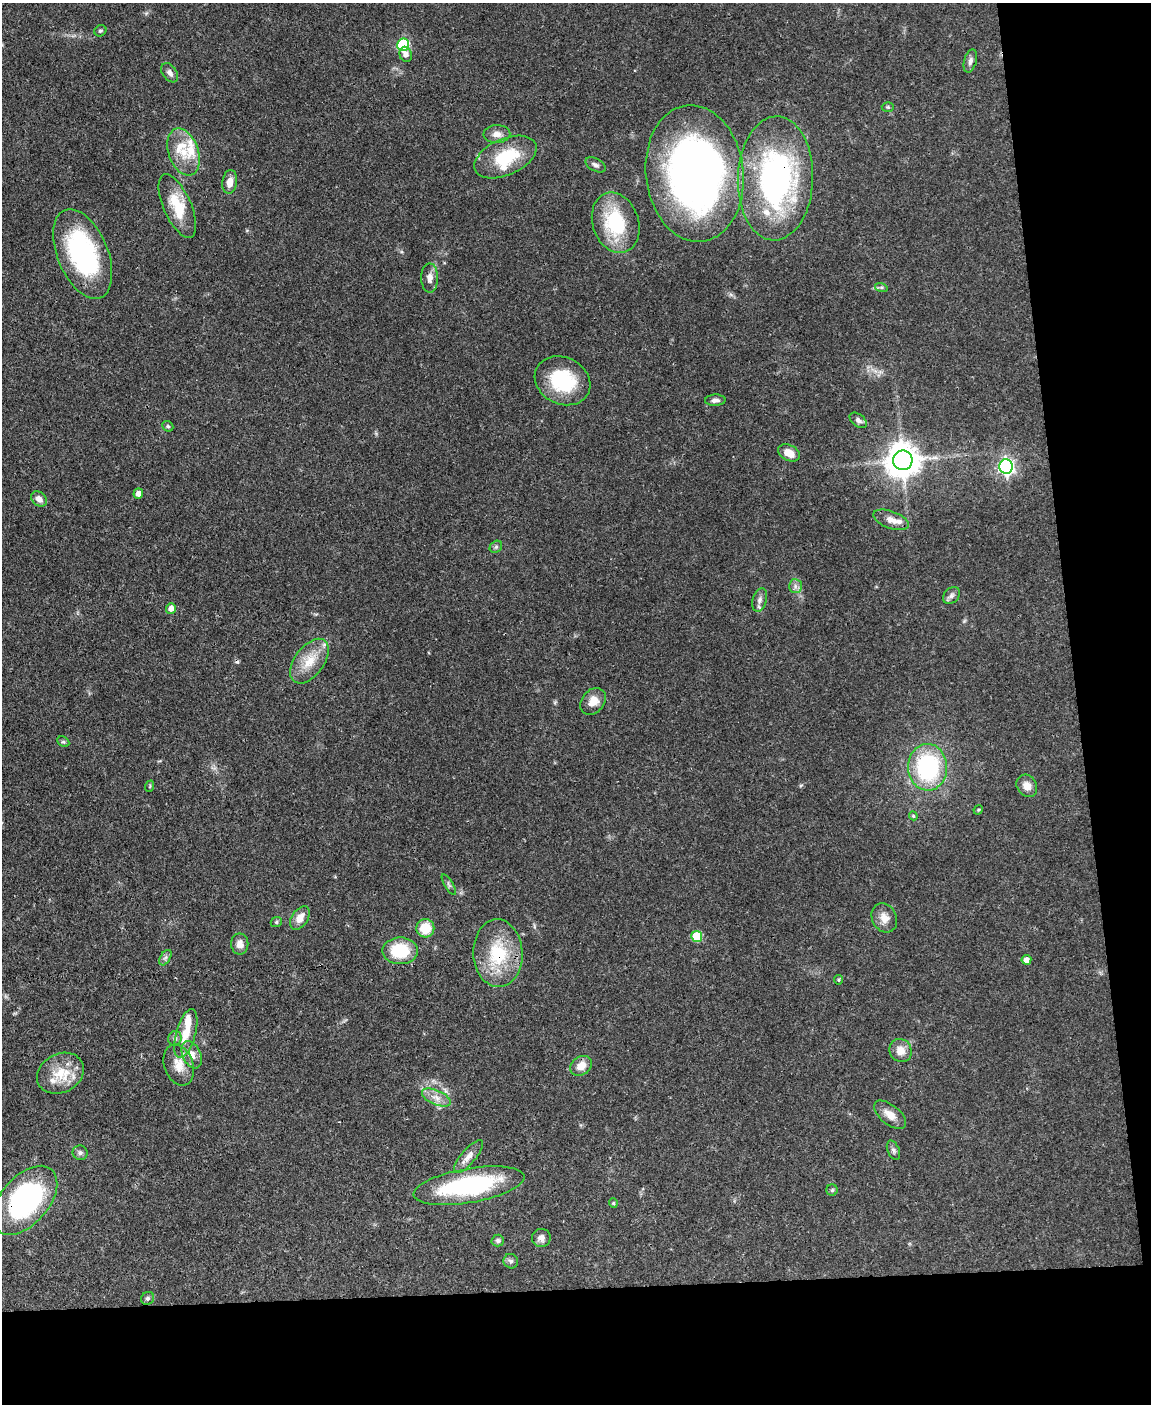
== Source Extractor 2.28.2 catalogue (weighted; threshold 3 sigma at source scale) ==
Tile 12 of 4 x 3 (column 4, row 3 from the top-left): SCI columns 3447-4595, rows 238-1639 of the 4595 x 4572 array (HDU 1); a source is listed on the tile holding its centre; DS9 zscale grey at full resolution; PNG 1153 x 1406 px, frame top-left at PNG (2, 3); each listed source drawn as its Kron ellipse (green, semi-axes under 4 px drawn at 4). Shown black and unused: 15% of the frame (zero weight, under 3 of 4 exposures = <1% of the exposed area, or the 3 px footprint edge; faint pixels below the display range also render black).
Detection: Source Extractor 2.28.2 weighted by HDU 2 'WHT'; one run over the whole footprint, this tile lists its part. Background 0.106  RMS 0.0043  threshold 0.0191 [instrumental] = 3 sigma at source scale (4.5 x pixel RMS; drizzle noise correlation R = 1.50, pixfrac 1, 0.05/0.05 arcsec/px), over >= 5 px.
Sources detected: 82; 1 cosmic-ray / hot-pixel residue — neither listed nor drawn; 8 inside a brighter listed object's ellipse — not listed separately; the other 73 listed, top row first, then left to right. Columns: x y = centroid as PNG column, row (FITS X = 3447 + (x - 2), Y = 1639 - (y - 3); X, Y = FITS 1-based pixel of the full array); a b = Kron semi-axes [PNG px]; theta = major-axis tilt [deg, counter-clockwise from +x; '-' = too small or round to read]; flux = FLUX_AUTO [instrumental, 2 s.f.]
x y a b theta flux
100 31 6 5 - 0.72
403 45 6 6 - 37
406 54 7 6 - 2.3
970 61 12 6 75 1.7
170 73 11 7 -55 1.9
888 107 6 5 - 0.7
497 134 13 9 1 3
184 152 24 15 -70 10
505 157 33 18 24 20
595 165 11 6 -29 1.4
695 173 68 49 -83 230
775 178 62 37 88 100
230 182 12 7 81 3.7
177 206 34 14 -66 14
616 223 31 23 -72 30
83 254 47 25 -67 59
430 278 14 8 -89 3.3
881 287 6 4 -18 0.68
562 381 29 23 -26 27
715 400 10 5 2 1.7
858 420 10 6 -39 1.7
168 426 6 4 -43 0.6
789 453 11 8 -25 5.1
903 460 10 9 - 890
1006 467 7 7 - 130
138 494 5 5 - 2.6
39 499 9 6 -43 2.5
891 520 18 8 -20 4
496 547 7 5 43 0.94
795 586 7 6 - 1.5
951 596 9 7 45 1.6
760 600 12 7 73 1.9
171 608 5 5 - 2.6
309 661 25 14 54 10
593 701 15 11 50 4.8
63 742 6 4 -27 0.76
928 767 23 19 -88 48
150 786 6 3 72 0.46
1027 786 12 9 -56 3.6
978 810 5 4 - 0.46
913 816 4 4 - 0.51
449 885 12 3 -59 0.83
300 918 13 8 56 4.3
884 918 15 12 -62 4.4
276 922 6 5 - 0.8
425 928 9 9 - 9.8
697 936 5 5 - 19
240 944 10 8 -89 3.2
400 951 17 13 -1 18
498 953 34 24 -87 25
165 958 8 5 58 1.1
1026 960 5 5 - 2.9
839 980 5 5 - 0.66
186 1033 25 9 75 8.2
175 1038 7 6 - 1.1
901 1051 12 11 - 4.4
192 1055 14 9 -66 3.9
179 1065 21 14 -71 6.7
581 1066 12 9 34 4.5
60 1073 24 19 28 11
436 1097 15 7 -23 3.6
890 1115 19 9 -39 4.4
893 1150 10 5 -67 1.3
80 1153 7 7 - 1.3
469 1156 20 7 49 3.3
469 1186 56 17 10 58
832 1190 6 5 - 0.78
25 1200 41 24 49 76
613 1203 4 4 - 0.48
541 1238 9 9 - 2.2
498 1240 6 6 - 0.92
511 1261 7 7 - 1.3
148 1298 7 6 - 0.93
Overlapping masked pixels (flux is a lower limit): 3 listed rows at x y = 775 178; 498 953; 25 1200